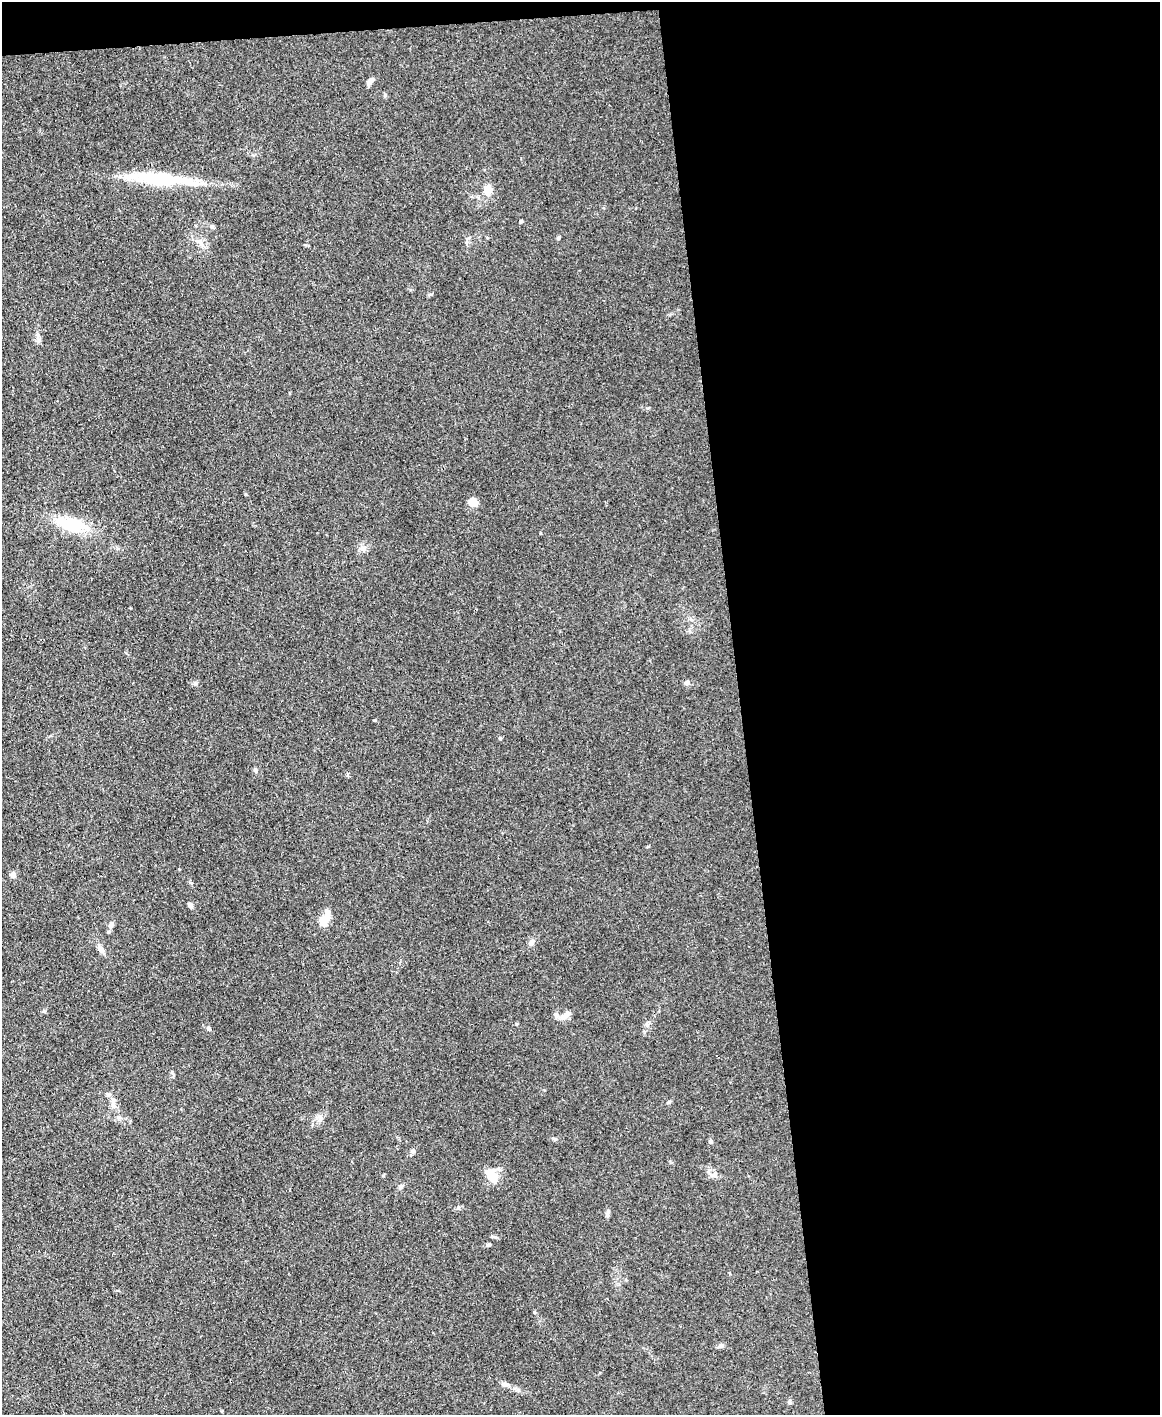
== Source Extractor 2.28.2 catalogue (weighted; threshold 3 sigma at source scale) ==
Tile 4 of 4 x 3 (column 4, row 1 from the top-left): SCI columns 3474-4631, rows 3070-4482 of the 4631 x 4616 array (HDU 1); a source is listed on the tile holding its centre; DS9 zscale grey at full resolution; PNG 1162 x 1417 px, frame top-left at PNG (2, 2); no overlay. Shown black and unused: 37% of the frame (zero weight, under 3 of 4 exposures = <1% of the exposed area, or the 3 px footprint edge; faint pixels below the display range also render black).
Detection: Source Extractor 2.28.2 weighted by HDU 2 'WHT'; one run over the whole footprint, this tile lists its part. Background 0.133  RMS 0.0076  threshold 0.0342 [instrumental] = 3 sigma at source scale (4.5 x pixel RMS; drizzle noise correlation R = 1.50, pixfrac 1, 0.05/0.05 arcsec/px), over >= 5 px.
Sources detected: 37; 1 inside a brighter listed object's ellipse — not listed separately; the other 36 listed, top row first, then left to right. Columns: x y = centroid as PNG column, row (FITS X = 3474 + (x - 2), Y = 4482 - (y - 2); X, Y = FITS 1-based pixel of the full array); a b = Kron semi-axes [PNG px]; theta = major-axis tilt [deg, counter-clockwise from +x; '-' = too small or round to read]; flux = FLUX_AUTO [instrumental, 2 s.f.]
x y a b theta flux
370 81 11 6 46 3.3
160 179 73 16 -6 49
488 190 9 7 72 12
521 221 3 3 - 1.2
558 238 5 4 - 1
200 243 13 6 -44 4
473 502 12 9 -28 5.5
71 525 36 16 -18 31
363 549 7 6 - 2.4
687 683 7 6 - 1.9
500 738 5 4 - 0.81
256 770 7 5 -42 1.5
347 774 5 4 - 1.1
13 875 7 7 - 2.6
190 905 5 5 - 2.4
324 921 17 11 68 8.1
111 924 8 6 76 2.7
531 943 10 6 50 2.5
101 950 10 7 -55 3.1
556 1015 8 6 -69 2.2
566 1015 17 7 35 4.8
209 1029 5 5 - 1.6
669 1102 6 4 18 0.92
113 1105 8 6 -69 2.8
319 1117 8 5 -29 2.3
711 1141 6 5 - 1.5
413 1151 6 6 - 2
491 1175 15 9 -53 14
713 1175 12 5 -14 3.1
401 1186 7 5 61 1.6
608 1213 11 5 76 2
492 1237 8 3 -19 1.2
489 1245 6 4 0 1.2
721 1346 9 5 35 1.7
504 1384 9 5 -9 2.3
789 1402 6 5 - 1.4
Unlisted compact peaks at least as high as the median listed source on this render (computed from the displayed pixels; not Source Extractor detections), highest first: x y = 195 683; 534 1312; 374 720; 516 1024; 647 408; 458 1208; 431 294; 648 846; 540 533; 555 1139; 383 1176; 245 494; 172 1072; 385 95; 44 1011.